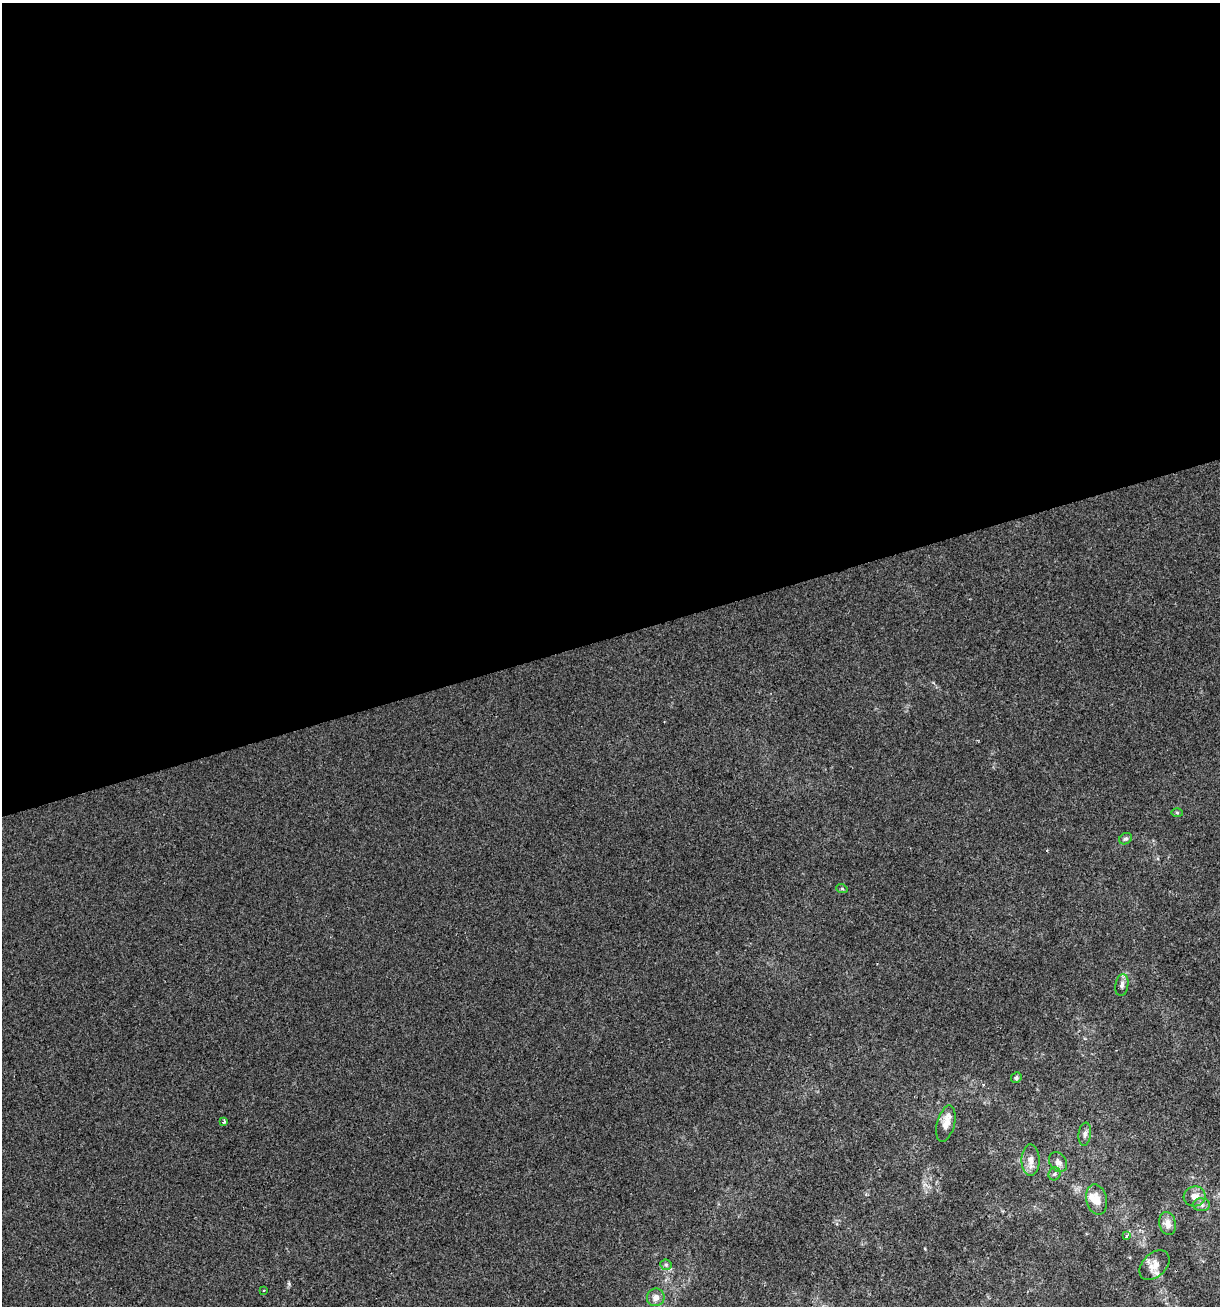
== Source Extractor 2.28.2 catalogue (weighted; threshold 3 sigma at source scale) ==
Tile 2 of 4 x 4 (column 2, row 1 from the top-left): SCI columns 1269-2486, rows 3913-5216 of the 5022 x 5216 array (HDU 1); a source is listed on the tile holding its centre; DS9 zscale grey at full resolution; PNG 1222 x 1308 px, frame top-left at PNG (2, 3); each listed source drawn as its Kron ellipse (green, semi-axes under 4 px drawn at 4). Shown black and unused: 49% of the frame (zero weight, under 2 of 3 exposures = <1% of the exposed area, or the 3 px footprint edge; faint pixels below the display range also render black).
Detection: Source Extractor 2.28.2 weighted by HDU 2 'WHT'; one run over the whole footprint, this tile lists its part. Background 5.62e-04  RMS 0.0042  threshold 0.0189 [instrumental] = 3 sigma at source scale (4.5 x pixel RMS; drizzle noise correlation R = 1.50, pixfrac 1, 0.0396/0.0396 arcsec/px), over >= 5 px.
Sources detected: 21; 1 inside a brighter listed object's ellipse — not listed separately; the other 20 listed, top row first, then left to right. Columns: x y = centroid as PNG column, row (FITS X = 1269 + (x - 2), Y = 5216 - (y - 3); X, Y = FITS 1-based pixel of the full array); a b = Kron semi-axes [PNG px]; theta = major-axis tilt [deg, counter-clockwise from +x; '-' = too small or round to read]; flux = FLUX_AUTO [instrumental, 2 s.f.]
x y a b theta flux
1177 813 5 3 - 0.51
1125 839 7 5 30 0.77
842 889 5 3 - 0.43
1122 985 11 6 81 1.7
1016 1078 5 5 - 0.84
224 1121 4 3 - 1.6
946 1124 19 8 75 4.4
1085 1134 11 6 83 1.6
1030 1160 15 9 -90 3.3
1058 1162 11 8 -58 2
1055 1174 6 6 - 0.82
1194 1196 11 10 - 3.4
1097 1200 15 10 -76 4.9
1201 1205 8 6 -1 1.3
1168 1224 11 8 -77 3.2
1127 1236 4 3 - 1.6
666 1265 6 5 - 0.81
1154 1265 17 11 44 4.3
264 1290 2 2 - 0.4
656 1297 9 8 - 2.7
Unlisted compact peaks at least as high as the median listed source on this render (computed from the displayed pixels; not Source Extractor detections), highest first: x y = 289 1284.